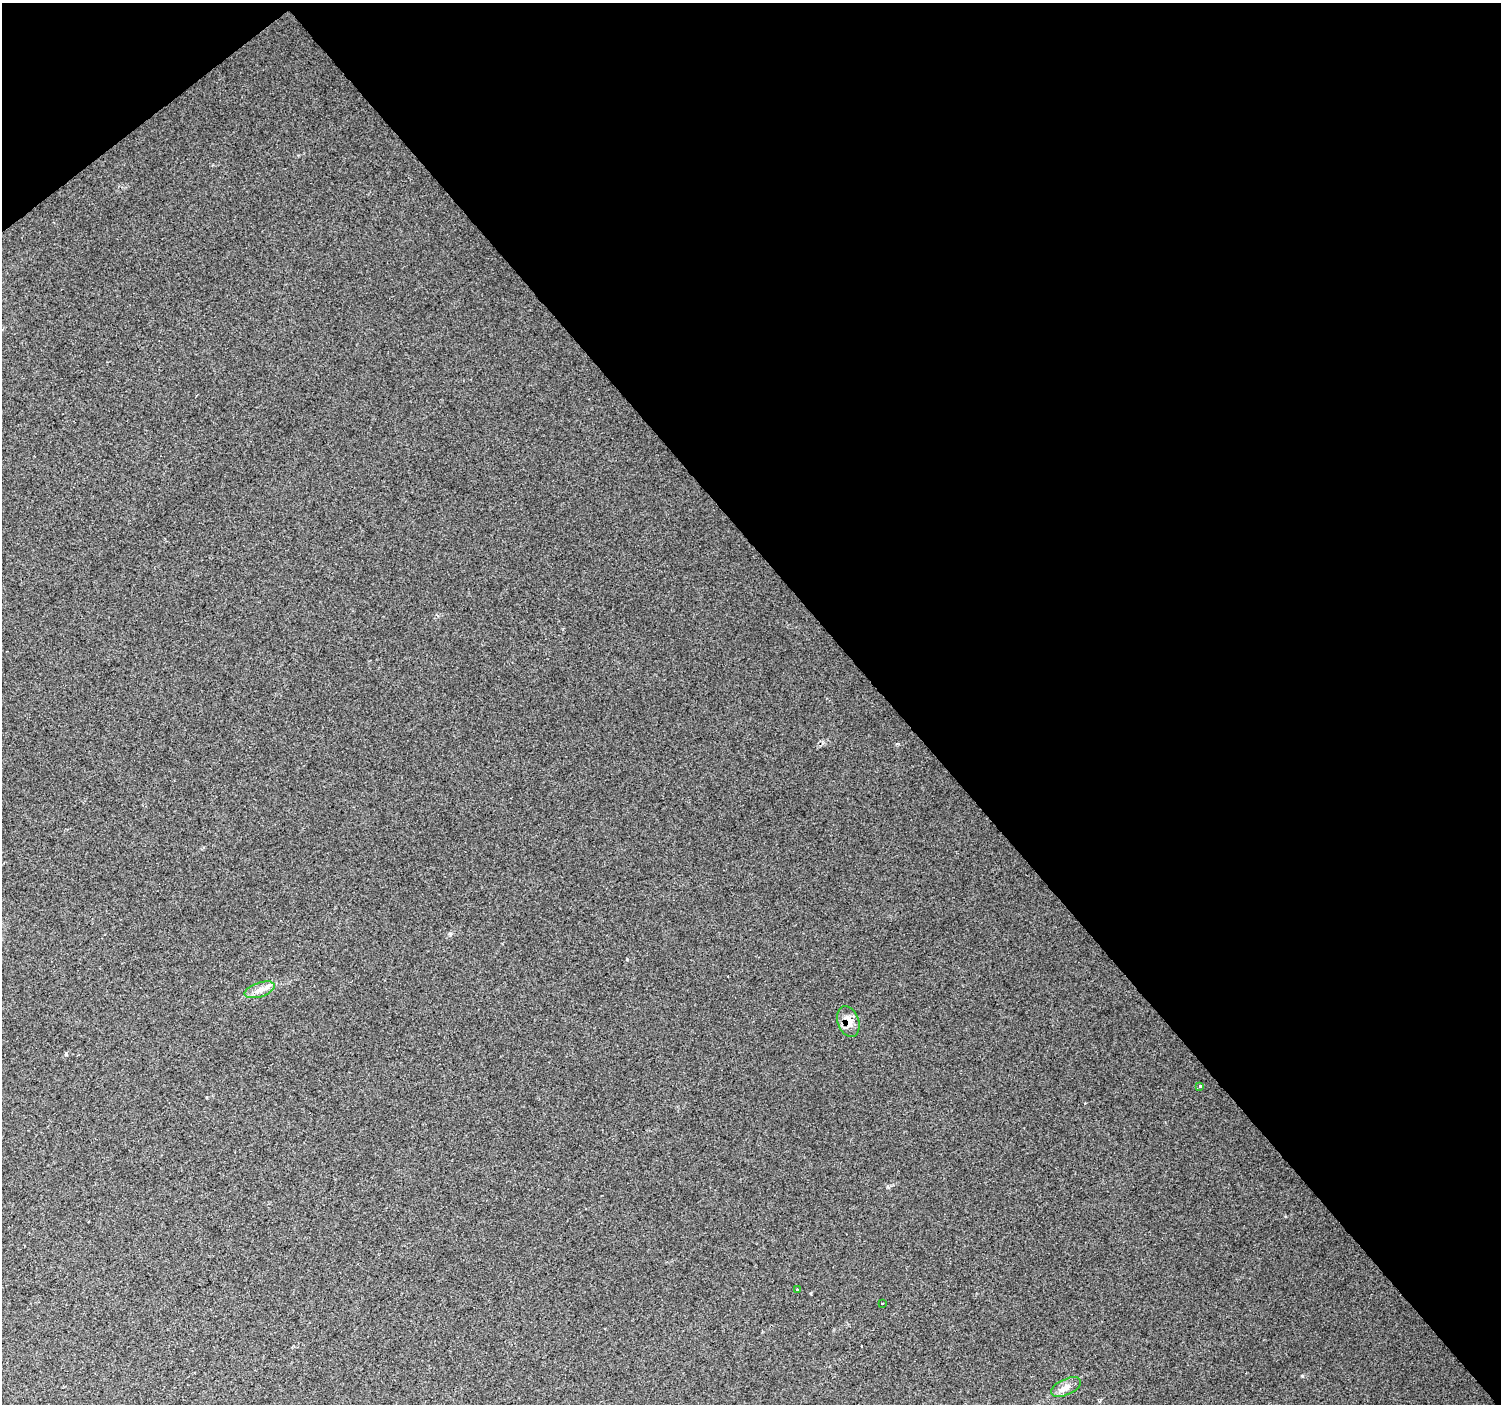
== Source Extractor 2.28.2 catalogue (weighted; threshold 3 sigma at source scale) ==
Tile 3 of 4 x 4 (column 3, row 1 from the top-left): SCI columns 3005-4503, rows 4412-5813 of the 6047 x 5990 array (HDU 1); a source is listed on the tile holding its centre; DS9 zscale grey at full resolution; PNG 1503 x 1406 px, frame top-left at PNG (2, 3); each listed source drawn as its Kron ellipse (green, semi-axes under 4 px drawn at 4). Shown black and unused: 42% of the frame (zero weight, under 2 of 3 exposures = <1% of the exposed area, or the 3 px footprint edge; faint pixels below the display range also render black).
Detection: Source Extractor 2.28.2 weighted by HDU 2 'WHT'; one run over the whole footprint, this tile lists its part. Background 0.016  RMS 0.0078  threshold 0.0351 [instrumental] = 3 sigma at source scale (4.5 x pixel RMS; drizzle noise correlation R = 1.50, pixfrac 1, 0.0396/0.0396 arcsec/px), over >= 5 px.
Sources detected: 7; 1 inside a brighter listed object's ellipse — not listed separately; the other 6 listed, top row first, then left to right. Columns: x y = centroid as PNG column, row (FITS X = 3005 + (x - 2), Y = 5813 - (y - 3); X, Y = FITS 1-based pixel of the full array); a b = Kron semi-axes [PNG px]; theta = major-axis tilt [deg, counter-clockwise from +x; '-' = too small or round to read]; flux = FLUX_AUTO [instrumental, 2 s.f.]
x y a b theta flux
260 990 16 7 18 5.8
848 1021 16 10 -69 9.8
1200 1086 3 3 - 3
797 1290 3 3 - 1.1
882 1303 3 3 - 2.5
1066 1387 16 8 25 5.4
Overlapping masked pixels (flux is a lower limit): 1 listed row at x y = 848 1021